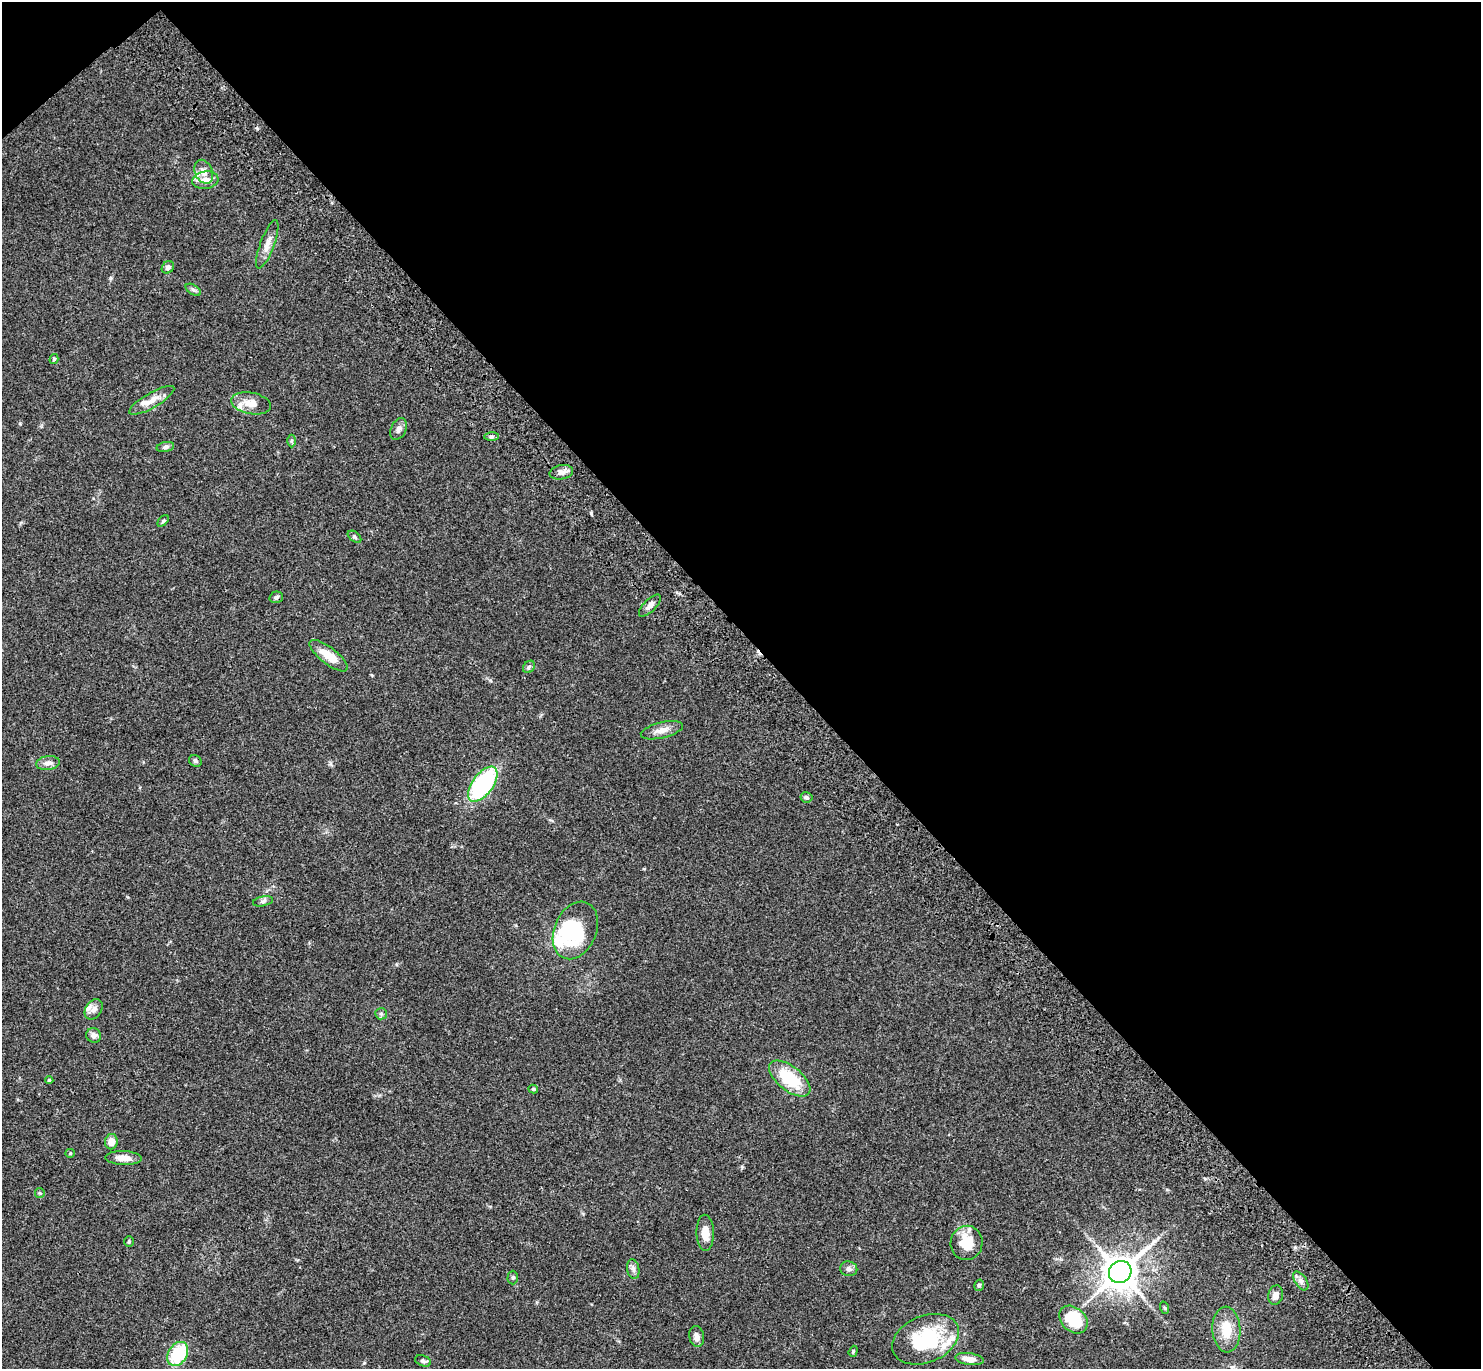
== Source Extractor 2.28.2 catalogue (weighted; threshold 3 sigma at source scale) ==
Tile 3 of 4 x 4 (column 3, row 1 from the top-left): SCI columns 3078-4556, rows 4492-5858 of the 6132 x 6118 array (HDU 1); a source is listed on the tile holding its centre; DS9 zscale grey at full resolution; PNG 1483 x 1371 px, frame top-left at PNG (2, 2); each listed source drawn as its Kron ellipse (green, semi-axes under 4 px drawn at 4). Shown black and unused: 47% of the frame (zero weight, under 3 of 4 exposures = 6% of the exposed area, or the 3 px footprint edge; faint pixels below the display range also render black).
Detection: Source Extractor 2.28.2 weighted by HDU 2 'WHT'; one run over the whole footprint, this tile lists its part. Background 0.0592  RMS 0.0053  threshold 0.0239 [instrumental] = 3 sigma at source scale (4.5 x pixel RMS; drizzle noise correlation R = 1.50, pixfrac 1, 0.05/0.05 arcsec/px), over >= 5 px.
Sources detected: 63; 2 inside a brighter object's white glare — neither listed nor drawn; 6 inside a brighter listed object's ellipse — not listed separately; the other 55 listed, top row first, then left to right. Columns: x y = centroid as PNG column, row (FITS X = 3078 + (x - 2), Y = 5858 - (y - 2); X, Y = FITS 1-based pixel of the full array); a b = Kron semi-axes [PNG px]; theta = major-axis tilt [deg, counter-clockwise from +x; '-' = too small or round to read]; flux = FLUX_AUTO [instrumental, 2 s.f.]
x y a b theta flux
204 172 12 8 -66 3.9
205 180 13 8 8 5.1
267 244 26 7 70 4.4
168 267 7 5 45 1.6
193 290 8 4 -33 1.2
54 359 5 4 - 0.86
152 400 25 7 30 5.7
251 403 20 10 -12 5.9
399 429 11 7 64 2.4
492 437 7 4 1 0.98
291 441 6 4 -90 0.8
165 447 9 5 12 1.2
561 472 12 7 11 2.5
163 521 7 4 45 0.76
354 537 8 4 -37 0.87
276 597 7 5 16 1.2
650 606 14 6 45 3
329 656 23 8 -38 9.8
529 667 7 5 48 1
662 730 22 8 14 4.3
195 761 6 5 - 1
48 763 12 7 7 2.8
483 784 20 10 54 65
806 797 6 5 - 1.2
263 901 10 5 11 1.2
575 930 30 21 66 23
94 1009 11 8 55 2.4
381 1014 6 5 - 0.93
94 1035 7 7 - 2.5
790 1079 24 12 -38 23
49 1080 4 4 - 0.68
533 1089 5 4 - 0.81
111 1142 8 6 80 4
70 1153 4 4 - 0.59
124 1158 18 7 -2 5
40 1193 5 4 - 0.58
705 1233 18 8 -89 5.8
129 1241 5 4 - 0.68
967 1243 17 16 - 14
633 1269 10 6 -79 1.8
849 1269 8 7 - 1.8
1120 1272 12 10 43 950
513 1277 7 5 89 0.96
1301 1281 10 5 -56 2
979 1285 6 4 75 0.87
1276 1295 10 7 79 2.8
1165 1308 6 4 -70 0.64
1073 1320 16 12 -43 22
1226 1329 23 14 -87 11
697 1337 10 7 -78 2.5
926 1339 35 23 23 38
853 1351 6 4 71 0.68
178 1354 13 9 59 22
969 1359 14 6 -8 4.9
423 1361 8 5 -20 1.2